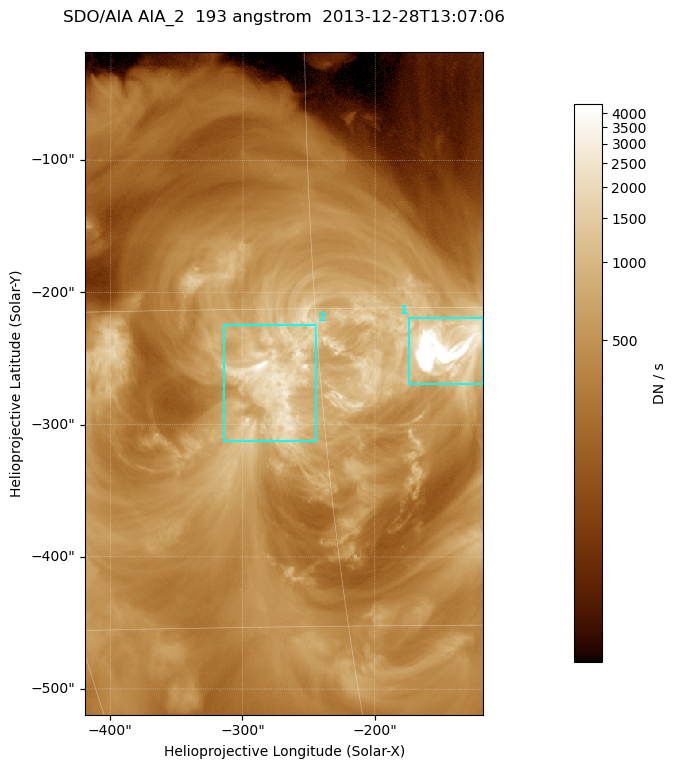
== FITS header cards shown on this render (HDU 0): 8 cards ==
TELESCOP= 'SDO/AIA '
INSTRUME= 'AIA_2   '
WAVELNTH=                  193
WAVEUNIT= 'angstrom'
DATE-OBS= '2013-12-28T13:07:06.84'
CTYPE1  = 'HPLN-TAN'
CTYPE2  = 'HPLT-TAN'
BUNIT   = 'DN / s  '

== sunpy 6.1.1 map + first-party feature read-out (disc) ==
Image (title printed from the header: SDO/AIA AIA_2  193 angstrom  2013-12-28T13:07:06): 501 x 834 px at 0.601 arcsec/px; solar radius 976 arcsec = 1624 px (partial field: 5.0% of the solar disc is inside the frame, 100% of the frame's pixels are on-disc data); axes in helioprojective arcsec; data unit DN / s (BUNIT, on the colour bar)
Orientation: roll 0.0578 deg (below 1 deg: not rotated)
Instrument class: DISC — disc imager (sunpy class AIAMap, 193 A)
Bright regions (active regions / flare kernels): reference = the on-disc median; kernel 5 px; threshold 5 sigma = 1130 DN / s over a disc level ~380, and >= 1.15x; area >= 417 px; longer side >= 6 px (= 3.6 arcsec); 2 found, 2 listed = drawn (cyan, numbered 1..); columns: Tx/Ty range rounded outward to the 2 arcsec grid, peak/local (2 s.f.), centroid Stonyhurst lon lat
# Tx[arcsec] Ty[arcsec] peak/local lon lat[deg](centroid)
1 -174..-118 -270..-218 22 -9 -17
2 -316..-244 -314..-224 10 -17 -18